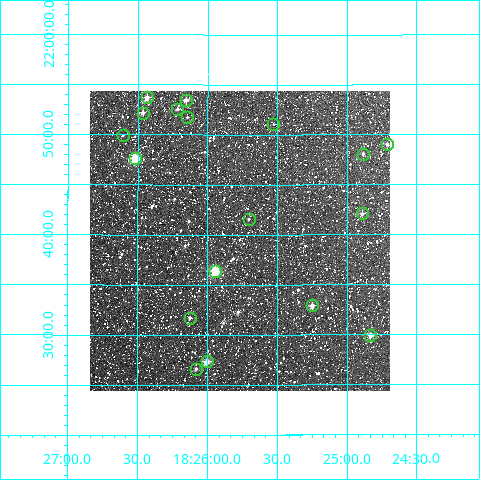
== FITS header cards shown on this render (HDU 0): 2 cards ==
NAXIS1  =                  300
NAXIS2  =                  300

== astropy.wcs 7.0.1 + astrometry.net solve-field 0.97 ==
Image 300 x 300 px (HDU 0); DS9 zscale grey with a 90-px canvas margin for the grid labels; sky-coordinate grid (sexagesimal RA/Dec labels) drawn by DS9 from the SOLVED WCS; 18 Tycho-2 reference stars matched to detected sources circled (green)
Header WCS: RA---TAN/DEC--TAN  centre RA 18:25:46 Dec +21:39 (276.44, +21.66 deg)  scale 6 arcsec/px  FOV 30.0' x 30.0'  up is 0 deg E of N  parity normal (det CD < 0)
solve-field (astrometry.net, Tycho-2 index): VERIFIED the header's WCS against the Tycho-2 star catalogue (18 matches, 0 conflicts) and refined it, rather than solving blind
Solved WCS: RA---TAN-SIP/DEC--TAN-SIP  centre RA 18:25:46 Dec +21:39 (276.44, +21.66 deg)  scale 6 arcsec/px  FOV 30.0' x 30.0'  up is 0 deg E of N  parity normal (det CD < 0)
The solver's refit moves the header's centre by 1.2 arcsec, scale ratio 0.9993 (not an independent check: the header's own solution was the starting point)
Tycho-2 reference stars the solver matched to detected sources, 18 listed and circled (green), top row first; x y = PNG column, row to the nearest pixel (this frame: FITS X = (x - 90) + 1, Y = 300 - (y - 91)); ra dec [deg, ICRS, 3 dp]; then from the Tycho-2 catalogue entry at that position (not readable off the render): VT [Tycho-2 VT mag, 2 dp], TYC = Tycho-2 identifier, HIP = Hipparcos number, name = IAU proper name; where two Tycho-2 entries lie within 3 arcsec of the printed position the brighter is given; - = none
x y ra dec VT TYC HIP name
147 97 276.609 +21.895 9.17 1581-1534-1 - -
186 100 276.539 +21.892 9.75 1581-1546-1 - -
177 109 276.554 +21.876 11.89 1581-1682-1 - -
143 113 276.616 +21.870 10.94 1581-1712-1 - -
187 117 276.536 +21.862 11.33 1581-1195-1 - -
273 124 276.382 +21.850 12.32 1581-843-1 - -
123 135 276.652 +21.832 11.99 1581-1303-1 - -
387 144 276.178 +21.818 11.19 1581-871-1 - -
363 154 276.221 +21.801 11.06 1581-393-1 - -
135 158 276.630 +21.794 8.82 1581-339-1 - -
362 213 276.222 +21.702 10.51 1581-635-1 - -
249 219 276.426 +21.693 11.46 1581-1211-1 - -
215 271 276.486 +21.606 7.71 1581-1786-1 90338 -
312 305 276.312 +21.548 10.09 1581-691-1 - -
190 318 276.531 +21.528 11.05 1581-445-1 - -
370 335 276.207 +21.498 10.40 1581-2155-1 - -
207 361 276.501 +21.455 9.76 1581-1888-1 - -
196 369 276.520 +21.443 11.52 1581-863-1 - -